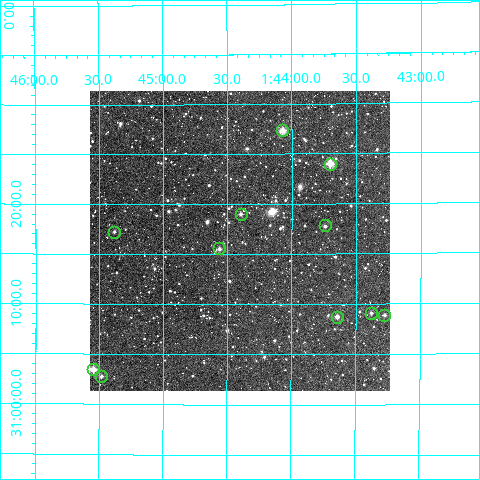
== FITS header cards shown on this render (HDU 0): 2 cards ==
NAXIS1  =                  300
NAXIS2  =                  300

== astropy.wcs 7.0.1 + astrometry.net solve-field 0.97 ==
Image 300 x 300 px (HDU 0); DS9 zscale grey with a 90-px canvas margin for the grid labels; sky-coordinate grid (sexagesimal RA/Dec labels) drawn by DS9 from the SOLVED WCS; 11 Tycho-2 reference stars matched to detected sources circled (green)
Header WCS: RA---TAN/DEC--TAN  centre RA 01:44:24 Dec +31:16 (26.10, +31.27 deg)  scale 6 arcsec/px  FOV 30.0' x 30.0'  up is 0 deg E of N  parity normal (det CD < 0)
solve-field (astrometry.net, Tycho-2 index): VERIFIED the header's WCS against the Tycho-2 star catalogue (verified at 2 index scales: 7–11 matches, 0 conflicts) and refined it, rather than solving blind
Solved WCS: RA---TAN-SIP/DEC--TAN-SIP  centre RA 01:44:24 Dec +31:16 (26.10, +31.27 deg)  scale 5.99 arcsec/px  FOV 29.9' x 30.0'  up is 0 deg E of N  parity normal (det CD < 0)
The solver's refit moves the header's centre by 2.8 arcsec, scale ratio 0.9982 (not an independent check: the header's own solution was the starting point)
Tycho-2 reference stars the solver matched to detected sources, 11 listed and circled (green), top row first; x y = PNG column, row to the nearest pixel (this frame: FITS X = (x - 90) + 1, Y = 300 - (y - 91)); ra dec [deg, ICRS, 3 dp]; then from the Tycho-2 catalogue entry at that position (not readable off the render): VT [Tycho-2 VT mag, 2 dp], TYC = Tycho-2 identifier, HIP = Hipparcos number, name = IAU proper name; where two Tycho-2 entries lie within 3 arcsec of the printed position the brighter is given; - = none
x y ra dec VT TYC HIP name
282 130 26.018 +31.456 10.25 2294-1638-1 - -
330 164 25.926 +31.399 9.72 2294-436-1 - -
241 214 26.099 +31.316 11.91 2294-820-1 - -
325 225 25.935 +31.297 11.64 2294-1388-1 - -
114 232 26.346 +31.287 12.44 2294-1576-1 - -
219 248 26.141 +31.259 12.05 2294-1170-1 - -
371 313 25.845 +31.151 11.86 2294-1670-1 - -
384 315 25.819 +31.148 11.98 2294-1700-1 - -
337 317 25.911 +31.145 10.99 2294-1584-1 - -
93 369 26.386 +31.058 9.87 2294-1386-1 - -
101 376 26.370 +31.046 11.63 2294-1410-1 - -